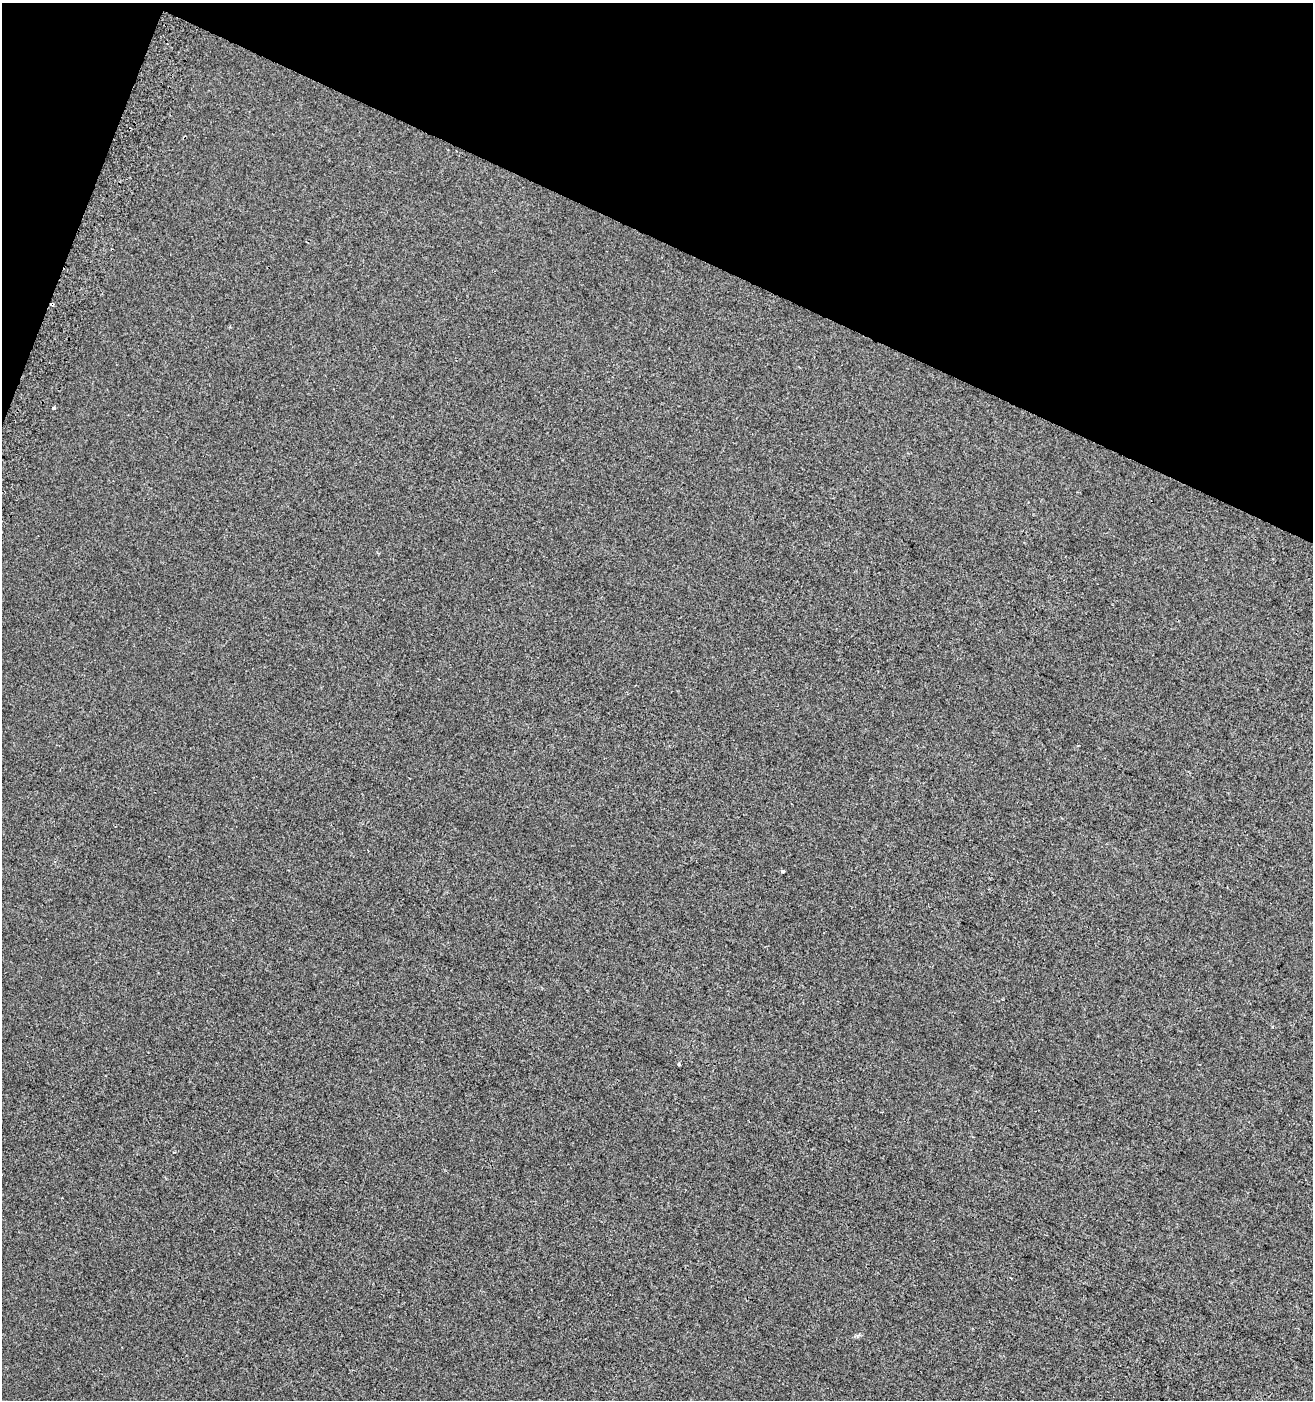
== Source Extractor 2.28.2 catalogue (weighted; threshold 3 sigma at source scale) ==
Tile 2 of 4 x 4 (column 2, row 1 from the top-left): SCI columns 1624-2934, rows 4214-5611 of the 5803 x 5636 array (HDU 1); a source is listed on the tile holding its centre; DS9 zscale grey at full resolution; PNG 1315 x 1402 px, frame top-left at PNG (2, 3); no overlay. Shown black and unused: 19% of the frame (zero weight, under 2 of 3 exposures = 2% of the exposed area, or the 3 px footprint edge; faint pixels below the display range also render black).
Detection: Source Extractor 2.28.2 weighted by HDU 2 'WHT'; one run over the whole footprint, this tile lists its part. Background 7.39e-04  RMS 0.0071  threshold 0.032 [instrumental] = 3 sigma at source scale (4.5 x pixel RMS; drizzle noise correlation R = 1.50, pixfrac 1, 0.0396/0.0396 arcsec/px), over >= 5 px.
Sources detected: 4; all 4 listed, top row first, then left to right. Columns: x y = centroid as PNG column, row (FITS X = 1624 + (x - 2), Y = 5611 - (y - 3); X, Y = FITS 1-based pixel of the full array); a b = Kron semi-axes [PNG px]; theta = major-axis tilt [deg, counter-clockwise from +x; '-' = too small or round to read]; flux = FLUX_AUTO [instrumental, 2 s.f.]
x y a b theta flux
52 304 3 3 - 3.2
53 408 3 3 - 2.2
783 871 3 3 - 2
679 1064 5 3 - 0.7
Overlapping masked pixels (flux is a lower limit): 1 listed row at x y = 52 304